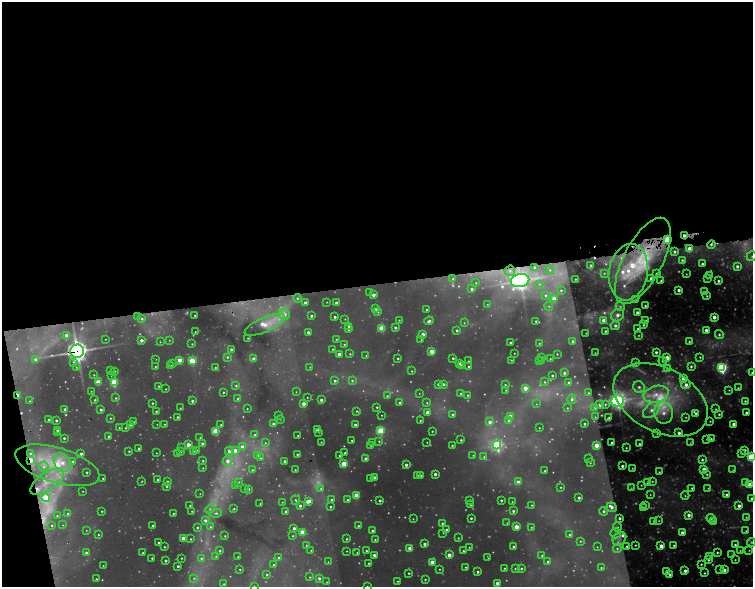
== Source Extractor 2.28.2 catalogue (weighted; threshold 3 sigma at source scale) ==
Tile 1 of 4 x 4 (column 1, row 1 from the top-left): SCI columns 1-1502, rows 3640-4809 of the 6564 x 5149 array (HDU 1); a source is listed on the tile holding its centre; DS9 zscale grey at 2 x 2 block average (1 PNG px = mean of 2 x 2 image px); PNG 755 x 589 px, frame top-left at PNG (2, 2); each listed source drawn as its Kron ellipse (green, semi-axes under 4 px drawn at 4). Shown black and unused: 50% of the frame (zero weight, under 2 of 5 exposures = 11% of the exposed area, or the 3 px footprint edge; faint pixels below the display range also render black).
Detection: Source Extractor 2.28.2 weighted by HDU 2 'WHT'; one run over the whole footprint, this tile lists its part. Background 0.195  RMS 0.044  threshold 0.196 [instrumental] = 3 sigma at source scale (4.5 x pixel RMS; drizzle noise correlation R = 1.50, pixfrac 1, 0.05/0.05 arcsec/px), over >= 5 px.
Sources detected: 712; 168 too faint to see at this stretch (2 x 2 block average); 3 cosmic-ray / hot-pixel residue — neither listed nor drawn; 1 coinciding with a brighter row at this scale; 12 inside a brighter listed object's ellipse — not listed separately; of the other 528, all 500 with FLUX_AUTO >= 5.43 (the completeness limit of this list) listed and drawn (28 fainter detections not listed), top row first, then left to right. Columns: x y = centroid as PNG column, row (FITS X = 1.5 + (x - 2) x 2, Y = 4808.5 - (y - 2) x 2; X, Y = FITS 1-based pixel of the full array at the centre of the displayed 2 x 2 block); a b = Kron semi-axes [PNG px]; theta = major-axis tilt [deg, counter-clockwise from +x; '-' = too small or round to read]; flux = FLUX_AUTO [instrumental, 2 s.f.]
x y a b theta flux
684 236 2 2 - 55
668 239 4 3 - 350
711 245 4 3 - 24
689 249 3 3 - 170
674 252 3 2 - 21
752 256 5 4 - 31
682 260 4 3 - 21
643 261 47 19 63 830
702 264 3 3 - 29
591 265 2 2 - 16
737 266 3 3 - 39
534 267 3 3 - 17
550 270 4 4 - 19
510 271 5 5 - 37
628 272 28 19 80 480
604 273 4 4 - 13
656 274 2 2 - 31
686 274 2 2 - 7.2
710 275 3 3 - 19
651 278 2 2 - 39
707 278 3 3 - 9.8
453 279 3 3 - 18
575 279 2 2 - 11
520 281 9 6 12 5500
661 281 2 2 - 14
718 281 3 3 - 23
476 283 2 2 - 7.4
539 284 4 3 - 12
471 289 2 2 - 32
561 290 4 4 - 23
679 290 3 2 - 44
369 292 2 2 - 7.4
705 292 3 2 - 18
373 295 3 2 - 48
545 295 4 4 - 22
707 296 2 2 - 12
297 298 4 4 - 24
554 299 3 3 - 270
635 299 3 3 - 9.6
327 302 2 2 - 7
305 303 2 2 - 63
336 303 2 2 - 37
487 304 2 2 - 6.7
549 306 4 3 - 17
620 306 5 4 - 20
645 306 2 2 - 14
376 309 3 2 - 20
427 310 3 2 - 11
378 312 3 3 - 13
637 312 3 3 - 43
284 314 6 5 - 78
195 315 2 2 - 11
618 315 7 6 - 79
311 316 2 2 - 23
137 317 3 3 - 21
335 317 2 2 - 25
714 317 3 2 - 80
142 319 4 4 - 31
345 319 2 2 - 6.4
399 320 2 2 - 9.4
603 320 4 3 - 67
429 321 5 3 - 37
536 321 2 2 - 13
645 321 2 2 - 41
464 323 3 3 - 8.9
265 325 22 7 23 200
615 325 4 4 - 39
644 325 3 3 - 15
349 326 3 2 - 15
395 327 2 2 - 23
382 328 3 3 - 450
348 329 3 2 - 37
638 329 3 3 - 18
457 330 3 2 - 23
706 330 3 2 - 46
605 331 3 3 - 21
195 332 2 2 - 6.4
308 332 2 2 - 39
586 333 2 2 - 5.9
423 334 2 2 - 87
719 334 4 4 - 24
66 335 3 3 - 44
639 335 2 2 - 8.3
248 338 2 2 - 5.5
105 339 2 2 - 6.8
336 339 2 2 - 9.8
141 340 2 2 - 59
421 340 2 2 - 6.1
169 341 3 2 - 6.5
573 341 3 3 - 37
689 341 3 3 - 13
160 342 3 2 - 8
510 343 2 2 - 18
539 343 2 2 - 8.4
192 344 2 2 - 9.5
344 344 3 2 - 9.1
231 349 2 2 - 21
333 349 2 2 - 8.1
77 351 7 7 - 7300
432 351 3 2 - 200
656 352 3 3 - 30
514 353 2 2 - 5.6
595 353 2 2 - 6
339 354 2 2 - 64
350 354 2 2 - 9.2
557 354 2 2 - 8.2
366 355 2 2 - 8.3
227 357 3 3 - 19
700 357 3 3 - 13
398 358 2 2 - 16
453 358 2 2 - 19
542 358 2 2 - 5.6
667 358 3 3 - 160
35 359 3 3 - 38
156 359 2 2 - 5.5
254 359 2 2 - 83
550 359 2 2 - 8.3
179 360 2 2 - 180
511 360 2 2 - 5.9
539 360 2 2 - 7.4
542 360 2 2 - 17
192 361 3 3 - 580
468 361 2 2 - 7.8
663 361 4 4 - 19
74 362 4 3 - 18
636 362 2 2 - 9.4
460 363 2 2 - 13
173 364 3 2 - 7.2
171 365 2 2 - 6.1
461 366 2 2 - 51
469 366 2 2 - 22
691 366 3 3 - 20
76 367 3 2 - 7.7
155 367 2 2 - 8.4
215 367 2 2 - 8.6
310 367 2 2 - 6
722 368 4 4 - 2000
667 369 3 3 - 29
110 370 2 2 - 11
115 371 2 2 - 7.8
412 371 2 2 - 8.1
564 373 3 3 - 33
752 373 2 2 - 16
94 375 2 2 - 8.3
552 375 2 2 - 19
111 376 2 2 - 5.5
683 378 3 3 - 190
335 381 3 3 - 25
352 381 4 3 - 20
98 382 3 3 - 290
114 382 3 3 - 900
545 382 3 3 - 14
569 382 3 3 - 23
438 384 2 2 - 18
444 384 2 2 - 26
236 385 3 3 - 16
505 385 2 2 - 11
686 385 5 4 - 70
159 386 2 2 - 11
639 387 6 5 - 45
525 388 3 3 - 150
738 388 3 3 - 12
166 389 2 2 - 6.5
506 390 2 2 - 8.6
729 390 3 3 - 9.3
91 391 2 2 - 7.1
223 392 2 2 - 12
296 392 2 2 - 5.6
419 393 2 2 - 5.6
460 393 2 2 - 12
589 393 4 3 - 19
656 394 13 8 15 180
17 395 3 2 - 160
468 395 3 2 - 11
387 396 3 3 - 16
307 397 2 2 - 8.1
116 398 3 2 - 15
238 399 3 2 - 17
572 399 5 4 - 37
95 400 2 2 - 15
321 400 3 2 - 32
661 400 50 32 -28 1400
30 401 3 2 - 7.6
192 401 2 2 - 32
618 401 6 5 - 4100
745 401 3 3 - 18
152 403 2 2 - 14
400 403 3 2 - 26
427 403 3 3 - 10
304 404 2 2 - 91
536 404 3 3 - 8.8
605 404 3 3 - 13
600 405 3 3 - 37
377 407 2 2 - 15
595 407 4 4 - 25
180 408 2 2 - 5.4
247 408 2 2 - 6.9
567 408 3 3 - 9.4
65 409 2 2 - 47
716 409 3 3 - 9.5
101 410 2 2 - 32
651 410 10 6 43 88
156 411 2 2 - 15
357 411 3 3 - 11
428 412 3 2 - 130
664 413 10 9 - 130
696 413 3 3 - 23
746 413 2 2 - 34
719 414 3 3 - 17
278 415 2 2 - 10
381 415 2 2 - 5.8
453 415 2 2 - 33
510 416 4 3 - 120
177 417 2 2 - 17
595 417 3 2 - 6.8
686 417 3 3 - 10
110 418 2 2 - 10
609 418 3 2 - 16
280 419 2 2 - 6.5
49 420 2 2 - 28
56 420 2 2 - 25
420 421 2 2 - 9.6
508 421 3 3 - 26
710 421 2 2 - 7.6
133 422 3 2 - 11
490 422 3 3 - 60
157 424 2 2 - 5.5
164 424 2 2 - 8.3
273 424 2 2 - 43
584 424 2 2 - 19
734 424 3 3 - 65
131 425 2 2 - 160
221 425 2 2 - 8.2
355 425 2 2 - 32
119 428 2 2 - 9.3
125 428 2 2 - 9.5
539 428 2 2 - 5.7
57 430 2 2 - 22
317 430 2 2 - 37
216 431 3 3 - 620
381 431 3 3 - 700
432 431 2 2 - 11
58 432 2 2 - 13
319 432 2 2 - 6.4
679 433 3 3 - 49
255 434 3 2 - 15
657 434 3 2 - 8.1
109 436 2 2 - 21
298 436 2 2 - 9.3
64 438 2 2 - 21
200 438 2 2 - 8.1
706 439 2 2 - 6.6
711 439 2 2 - 9.6
352 440 2 2 - 9.4
461 440 2 2 - 13
379 441 3 3 - 12
321 442 2 2 - 7.5
427 442 2 2 - 5.8
612 442 2 2 - 23
690 442 4 2 - 8.1
265 443 3 2 - 10
373 443 3 3 - 7.7
203 444 3 2 - 91
639 444 2 2 - 15
188 445 2 2 - 140
452 445 2 2 - 11
497 445 4 4 - 2100
596 445 3 3 - 230
371 446 2 2 - 5.4
181 447 2 2 - 12
242 447 3 3 - 100
139 448 2 2 - 25
626 448 2 2 - 6.6
197 450 3 2 - 9.2
235 450 3 3 - 94
745 450 3 3 - 29
129 451 2 2 - 15
181 451 3 2 - 13
229 451 4 4 - 60
193 452 3 3 - 85
156 453 2 2 - 6
177 453 3 2 - 11
345 453 2 2 - 18
742 453 3 3 - 17
31 454 3 3 - 30
81 454 3 2 - 34
297 454 3 2 - 18
257 455 4 3 - 47
473 455 2 2 - 7.5
339 456 2 2 - 8.4
484 457 4 3 - 20
751 457 4 3 - 890
261 458 3 3 - 12
366 458 3 2 - 46
588 459 2 2 - 5.6
31 460 3 2 - 200
702 460 4 3 - 23
72 461 3 3 - 25
203 461 2 2 - 13
227 461 5 4 - 73
284 461 2 2 - 29
62 463 10 7 -49 180
590 463 2 2 - 7.6
344 464 3 3 - 320
57 465 43 17 -17 1100
406 465 2 2 - 47
622 466 2 2 - 30
44 467 5 5 - 44
203 468 2 2 - 8.2
632 468 2 2 - 8
704 469 3 3 - 120
252 470 3 3 - 13
295 470 2 2 - 11
733 470 4 3 - 11
545 471 2 2 - 15
87 472 2 2 - 15
659 472 2 2 - 12
435 474 2 2 - 40
707 474 4 3 - 17
420 475 2 2 - 14
417 476 3 3 - 13
375 477 2 2 - 68
103 478 2 2 - 10
370 478 2 2 - 16
158 480 2 2 - 34
142 481 3 2 - 6.7
652 481 4 3 - 15
47 482 19 9 35 330
167 482 3 2 - 31
239 482 3 3 - 14
518 482 3 2 - 120
745 482 4 3 - 13
647 483 4 3 - 13
749 484 3 3 - 130
235 485 3 3 - 14
641 485 4 3 - 12
167 486 3 2 - 12
561 487 2 2 - 8.5
245 488 3 2 - 8.1
631 488 3 3 - 10
692 488 3 2 - 16
708 488 2 2 - 6.5
248 489 2 2 - 55
321 489 4 4 - 28
83 491 2 2 - 5.6
200 494 2 2 - 5.6
650 495 3 3 - 10
685 495 4 3 - 14
727 495 3 3 - 36
356 496 3 3 - 360
46 498 4 4 - 400
579 498 2 2 - 26
752 498 3 3 - 34
296 500 5 2 - 14
331 500 4 3 - 21
347 500 3 2 - 11
380 500 2 2 - 23
470 500 2 2 - 14
501 500 2 2 - 22
308 501 4 2 - 120
282 502 2 2 - 5.7
512 502 2 2 - 5.4
260 504 2 2 - 10
471 504 2 2 - 16
190 505 2 2 - 9.5
531 505 2 2 - 7.7
300 506 2 2 - 30
646 506 3 3 - 9.7
739 506 2 2 - 47
330 507 2 2 - 14
612 507 5 4 - 61
643 508 3 3 - 11
210 509 5 4 - 34
234 509 3 2 - 12
102 511 2 2 - 13
192 511 2 2 - 8.4
286 511 3 2 - 16
513 511 2 2 - 25
603 511 4 4 - 33
173 513 2 2 - 12
216 513 6 3 8 32
68 514 3 2 - 14
689 515 3 3 - 52
57 516 3 2 - 11
746 517 3 2 - 8.6
471 518 2 2 - 19
619 518 2 2 - 33
711 518 4 4 - 34
413 519 2 2 - 6.7
205 520 4 3 - 44
653 521 2 2 - 6.5
659 521 2 2 - 7.9
713 521 3 3 - 60
442 523 2 2 - 18
507 523 2 2 - 5.7
52 525 2 2 - 11
63 525 2 2 - 5.5
153 526 2 2 - 56
358 526 2 2 - 21
197 527 3 2 - 19
210 527 4 4 - 20
516 527 3 3 - 210
531 527 2 2 - 7.5
617 527 5 4 - 25
294 528 3 2 - 37
86 530 2 2 - 5.9
446 530 2 2 - 22
373 531 3 2 - 41
746 531 3 2 - 8.5
302 532 3 3 - 340
682 532 3 3 - 47
443 533 2 2 - 5.7
616 533 5 5 - 37
98 535 2 2 - 10
569 535 3 3 - 20
225 536 2 2 - 10
293 536 2 2 - 8.4
183 538 2 2 - 210
458 538 3 2 - 10
191 539 2 2 - 11
347 539 2 2 - 14
619 539 7 6 - 45
375 540 2 2 - 12
580 541 2 2 - 10
751 542 4 4 - 17
159 543 2 2 - 15
424 544 2 2 - 41
635 545 2 2 - 8.6
674 545 2 2 - 12
735 545 3 3 - 21
306 546 3 2 - 12
627 546 2 2 - 16
661 546 3 3 - 110
164 547 2 2 - 12
469 547 2 2 - 7.7
514 547 2 2 - 58
597 547 2 2 - 7
410 548 3 2 - 140
617 549 4 4 - 23
311 550 2 2 - 6.4
740 550 3 2 - 8.7
749 550 2 2 - 7.8
220 551 2 2 - 14
347 551 2 2 - 6
366 551 2 2 - 14
463 551 2 2 - 12
86 552 3 3 - 31
717 552 3 3 - 17
143 553 2 2 - 19
357 553 2 2 - 9.3
374 555 2 2 - 45
449 555 2 2 - 100
732 555 3 2 - 7.4
216 556 3 2 - 8.3
542 556 3 3 - 16
710 556 4 3 - 19
238 557 2 2 - 9
488 557 3 2 - 9.4
152 558 2 2 - 15
181 558 2 2 - 8.9
201 558 3 3 - 20
278 558 3 3 - 14
708 560 3 3 - 27
735 560 2 2 - 8.1
165 561 2 2 - 27
328 562 2 2 - 6.4
432 562 2 2 - 190
548 562 3 3 - 18
368 563 2 2 - 12
701 564 3 2 - 15
103 565 2 2 - 6.3
274 565 3 2 - 19
178 566 2 2 - 27
465 567 2 2 - 9
504 568 2 2 - 9.8
515 568 2 2 - 9.7
521 568 2 2 - 16
601 568 3 2 - 13
240 569 2 2 - 7.9
439 569 2 2 - 7.9
720 569 3 3 - 8.2
724 570 3 3 - 60
685 571 3 3 - 48
478 572 2 2 - 24
667 572 3 3 - 22
409 573 2 2 - 13
704 573 3 3 - 13
267 575 3 2 - 13
670 575 3 3 - 32
310 577 2 2 - 10
194 578 3 3 - 13
319 578 3 3 - 33
96 579 2 2 - 9.9
425 579 2 2 - 13
398 581 2 2 - 8.5
327 582 2 2 - 5.9
497 583 2 2 - 46
224 584 2 2 - 7.6
254 586 2 2 - 7.7
367 586 2 2 - 6.7
Overlapping masked pixels (flux is a lower limit): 11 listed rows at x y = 684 236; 668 239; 711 245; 689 249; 643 261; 520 281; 77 351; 17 395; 661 400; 31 454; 31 460
Isophote crosses this tile's border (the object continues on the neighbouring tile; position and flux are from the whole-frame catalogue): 6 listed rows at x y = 752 256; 752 373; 751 457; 752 498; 254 586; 367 586